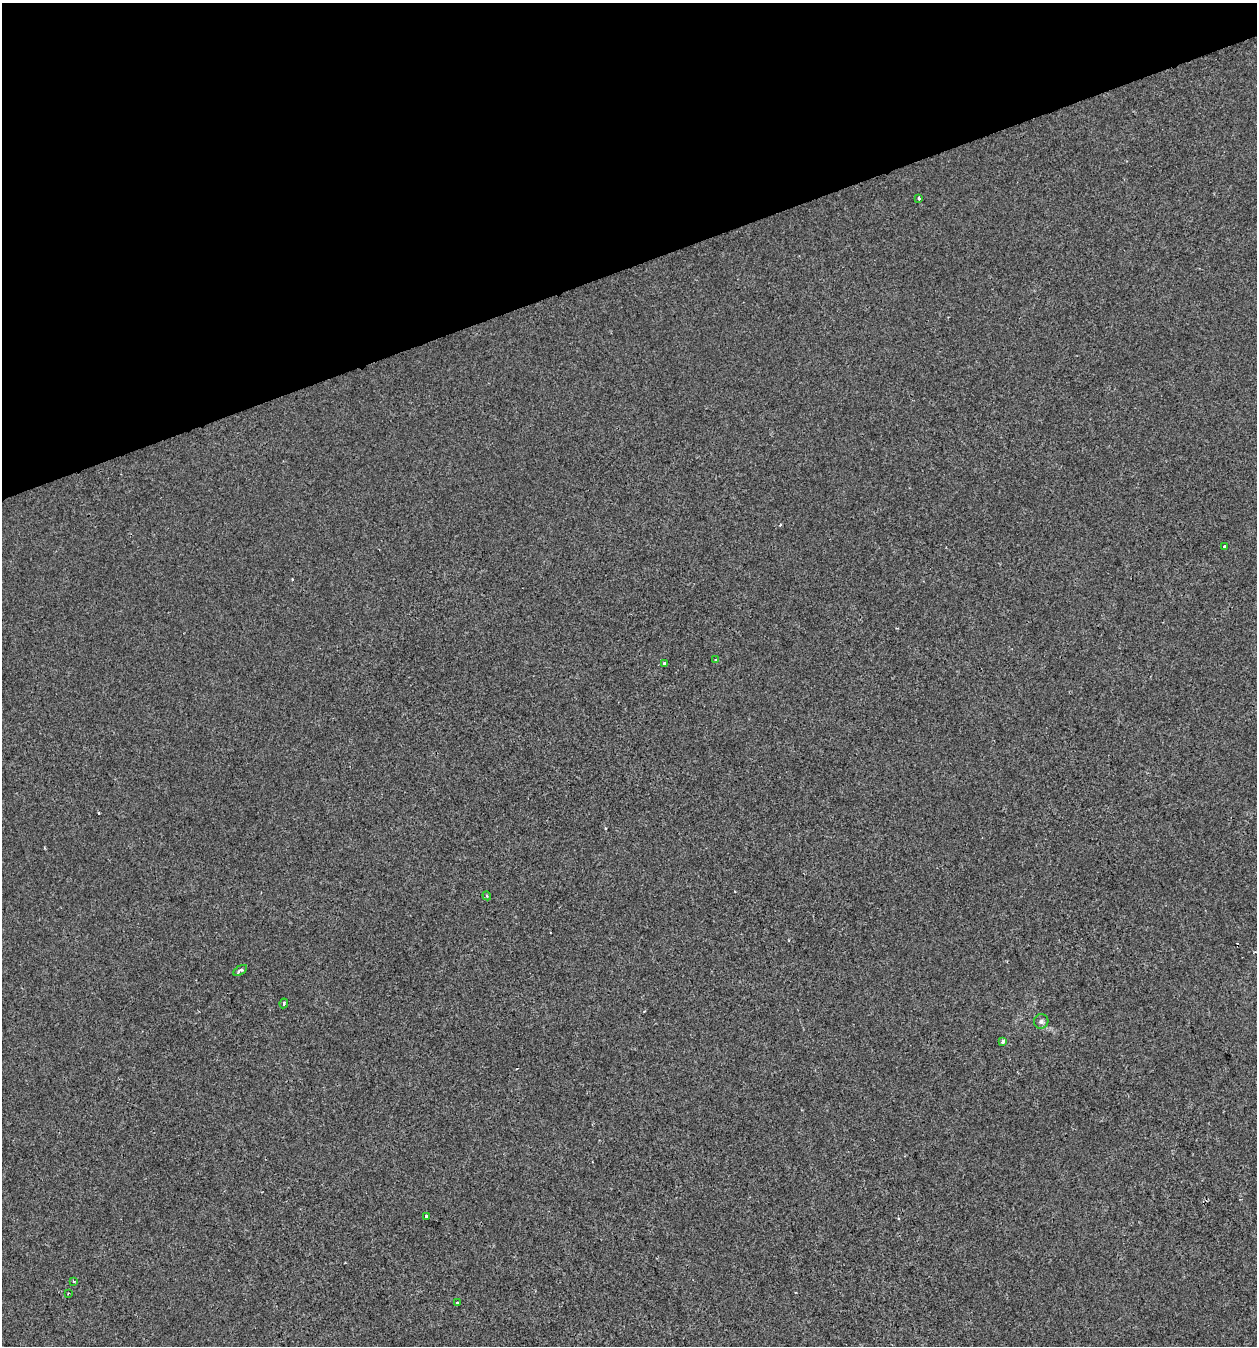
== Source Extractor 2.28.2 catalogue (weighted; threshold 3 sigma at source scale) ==
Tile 3 of 4 x 4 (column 3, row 1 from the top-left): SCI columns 2628-3882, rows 4034-5377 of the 5201 x 5378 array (HDU 1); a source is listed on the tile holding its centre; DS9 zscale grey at full resolution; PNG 1259 x 1348 px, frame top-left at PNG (2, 3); each listed source drawn as its Kron ellipse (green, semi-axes under 4 px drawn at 4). Shown black and unused: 20% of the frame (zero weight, under 2 of 3 exposures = <1% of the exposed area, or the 3 px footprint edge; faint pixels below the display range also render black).
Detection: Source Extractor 2.28.2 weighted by HDU 2 'WHT'; one run over the whole footprint, this tile lists its part. Background -8.94e-04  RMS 0.0042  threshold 0.0189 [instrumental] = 3 sigma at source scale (4.5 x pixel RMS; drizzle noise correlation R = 1.50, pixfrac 1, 0.0396/0.0396 arcsec/px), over >= 5 px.
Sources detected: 15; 2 cosmic-ray / hot-pixel residue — neither listed nor drawn; the other 13 listed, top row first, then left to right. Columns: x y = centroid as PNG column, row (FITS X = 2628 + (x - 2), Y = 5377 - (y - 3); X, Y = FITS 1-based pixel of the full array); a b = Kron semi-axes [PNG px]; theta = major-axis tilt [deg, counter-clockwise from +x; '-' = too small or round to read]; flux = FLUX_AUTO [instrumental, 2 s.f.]
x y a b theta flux
919 198 3 3 - 2.1
1224 546 3 3 - 0.88
715 660 3 2 - 0.46
665 663 3 3 - 2
487 896 4 3 - 0.47
240 970 7 3 32 1.1
284 1003 5 3 - 0.72
1041 1021 7 7 - 1.1
1003 1042 4 3 - 3.3
426 1216 3 3 - 1.5
74 1282 4 3 - 1.5
68 1293 2 2 - 0.38
458 1303 3 3 - 1.2